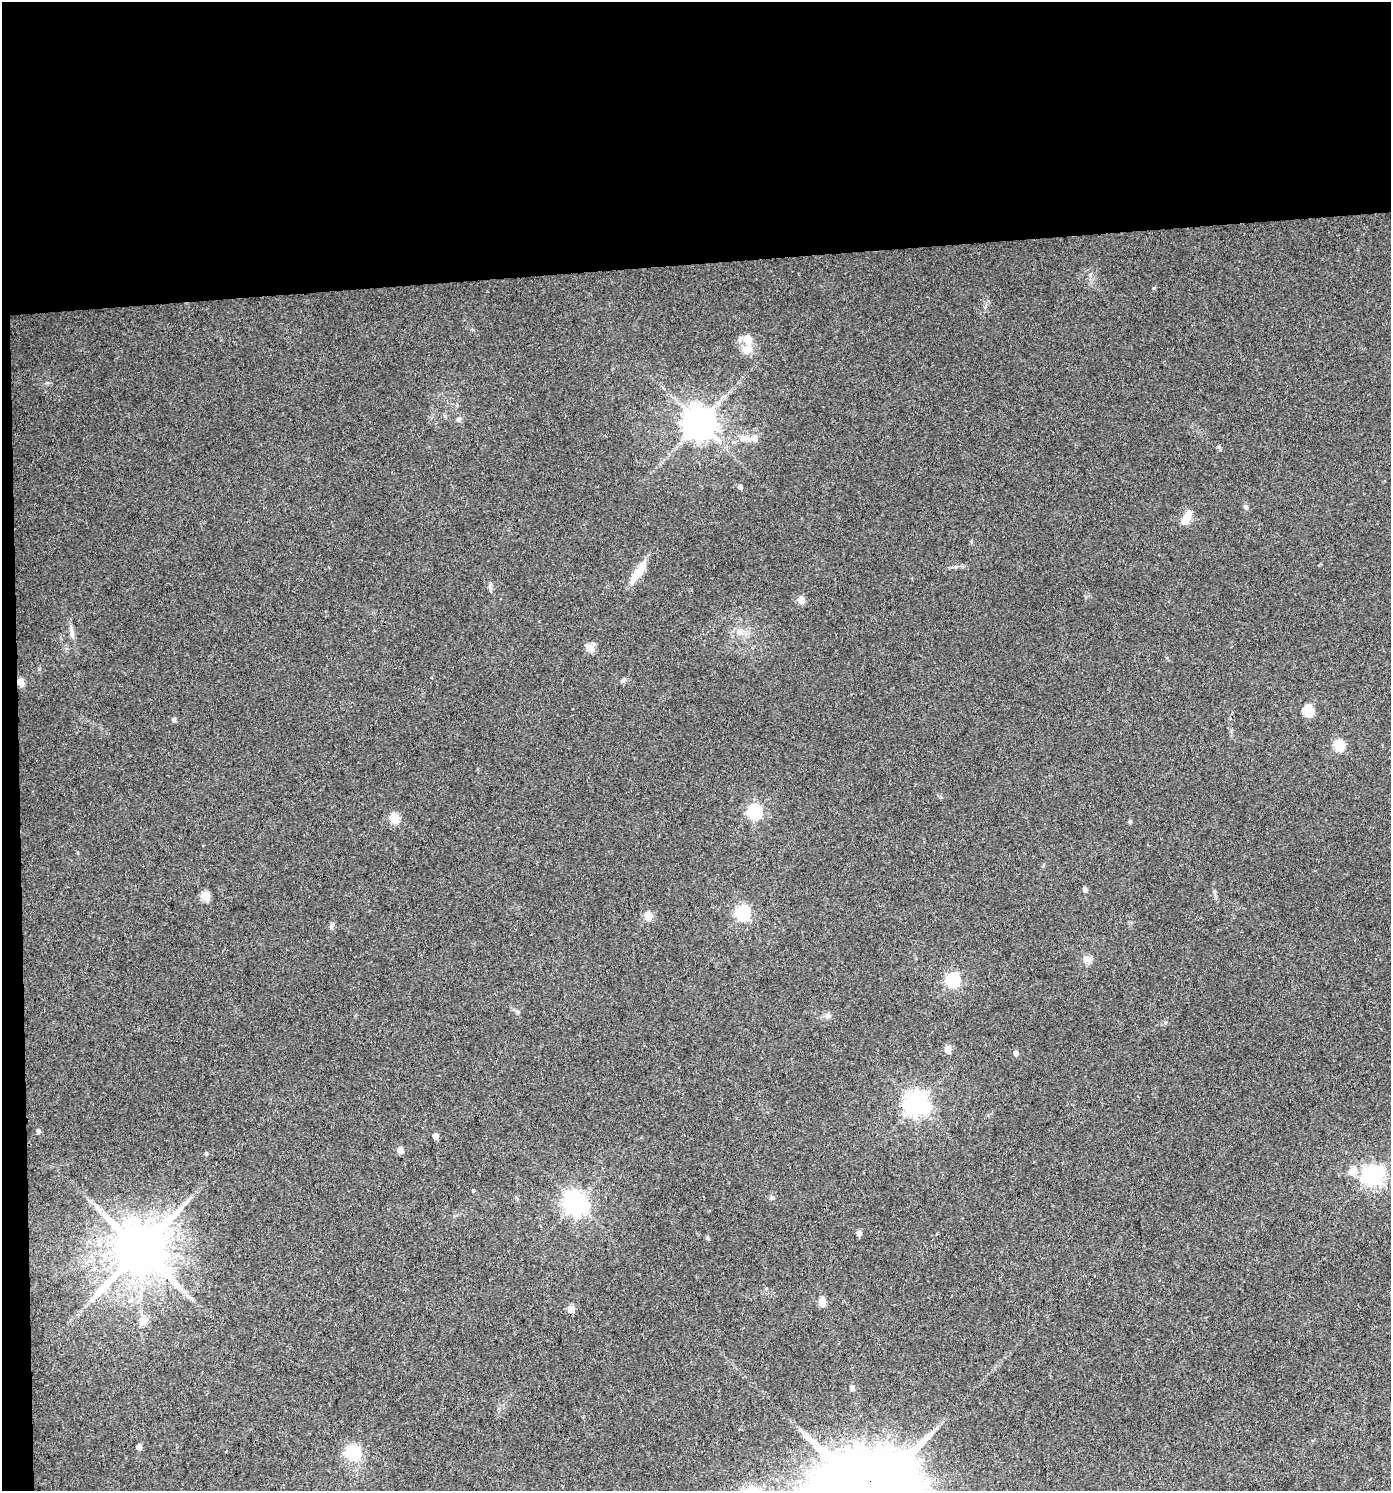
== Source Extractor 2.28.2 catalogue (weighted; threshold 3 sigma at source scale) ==
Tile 1 of 3 x 3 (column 1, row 1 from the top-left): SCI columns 4-1392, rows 2979-4467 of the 4213 x 4467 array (HDU 1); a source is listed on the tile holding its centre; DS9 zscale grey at full resolution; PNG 1393 x 1493 px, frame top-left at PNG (2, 2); no overlay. Shown black and unused: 19% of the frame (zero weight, under 3 of 4 exposures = <1% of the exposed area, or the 3 px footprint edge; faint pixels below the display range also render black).
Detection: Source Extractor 2.28.2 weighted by HDU 2 'WHT'; one run over the whole footprint, this tile lists its part. Background 0.0407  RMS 0.0042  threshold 0.0189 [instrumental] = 3 sigma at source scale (4.5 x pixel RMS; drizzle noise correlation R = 1.50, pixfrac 1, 0.0396/0.0396 arcsec/px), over >= 5 px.
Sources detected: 51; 2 inside a brighter listed object's ellipse — not listed separately; the other 49 listed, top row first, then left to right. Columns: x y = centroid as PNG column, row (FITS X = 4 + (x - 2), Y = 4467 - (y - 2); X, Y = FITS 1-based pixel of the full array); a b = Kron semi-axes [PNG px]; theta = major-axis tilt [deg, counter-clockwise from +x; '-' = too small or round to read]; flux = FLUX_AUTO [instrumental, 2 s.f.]
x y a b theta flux
747 349 18 11 61 4.7
458 419 7 6 - 1.3
699 423 10 9 - 810
744 438 13 7 -12 2.8
740 486 5 4 - 1.4
1246 507 7 5 -62 1
1186 518 17 8 61 5.2
638 572 28 8 57 7.7
490 586 12 5 -86 1.2
801 600 5 5 - 7.2
71 631 13 5 -80 1.8
741 631 8 5 45 1.3
590 648 14 9 -12 2.5
623 680 8 5 31 0.9
20 682 5 4 - 6.7
1308 710 6 5 - 22
174 719 5 5 - 0.95
1339 745 6 5 - 26
755 811 7 6 - 81
394 818 6 5 - 17
1129 822 4 4 - 0.7
1085 890 5 5 - 1.3
205 896 5 5 - 14
743 913 7 6 - 90
648 916 11 9 -78 3.3
331 926 9 4 55 0.84
1088 959 11 8 -20 2.3
953 980 6 6 - 69
827 1016 7 7 - 1.5
948 1049 5 5 - 6.2
1016 1053 5 4 - 1.6
916 1104 8 8 - 330
38 1131 5 5 - 1
435 1136 5 4 - 2.6
400 1150 5 5 - 4.2
206 1153 5 4 - 0.54
1352 1171 15 10 52 4
1373 1176 8 7 - 210
473 1190 4 3 - 0.43
575 1203 8 7 - 310
859 1233 5 4 - 2.1
707 1238 5 4 - 0.75
140 1249 15 14 - 2900
822 1301 5 5 - 9.6
571 1309 5 5 - 5.7
142 1321 10 9 - 3.7
852 1388 4 4 - 2
139 1447 4 4 - 2.8
353 1453 6 6 - 85
Overlapping masked pixels (flux is a lower limit): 1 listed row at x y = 20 682
Unlisted compact peaks at least as high as the median listed source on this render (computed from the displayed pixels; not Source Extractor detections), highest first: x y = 1154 288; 518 1012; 1090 274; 955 567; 1219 447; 772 1198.